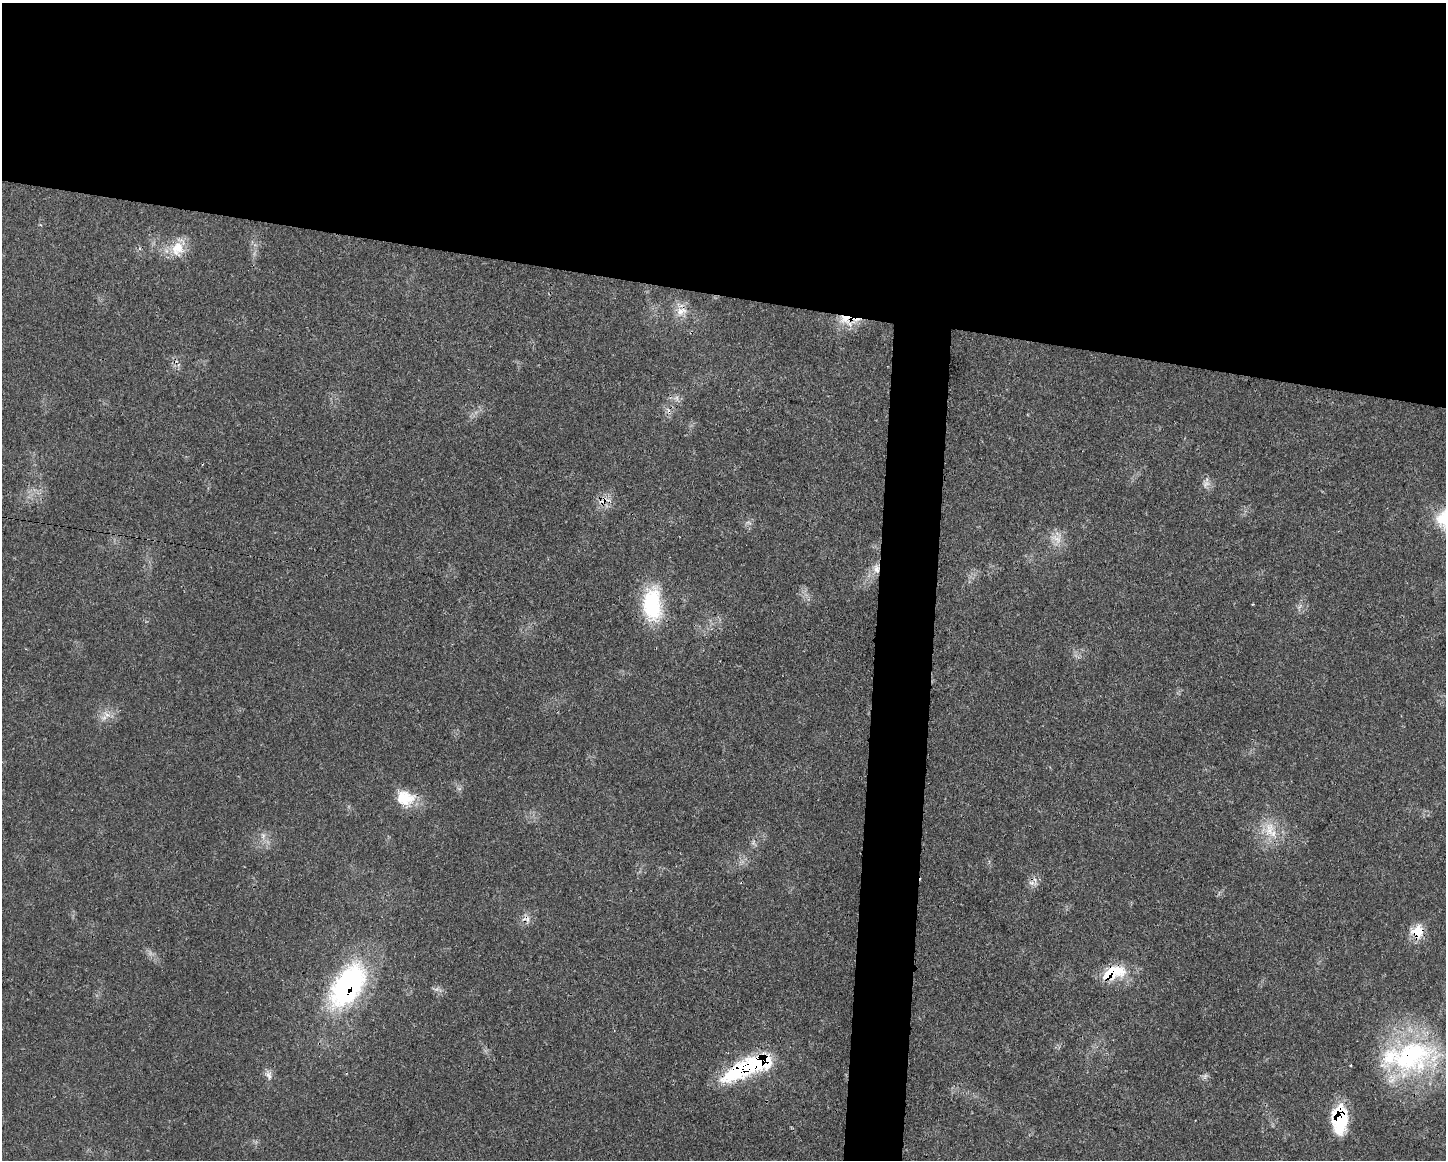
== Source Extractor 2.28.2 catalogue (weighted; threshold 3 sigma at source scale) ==
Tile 2 of 3 x 4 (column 2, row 1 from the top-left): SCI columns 1560-3003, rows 3492-4649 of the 4675 x 4660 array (HDU 1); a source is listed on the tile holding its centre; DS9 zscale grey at full resolution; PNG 1448 x 1162 px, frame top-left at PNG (2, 3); no overlay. Shown black and unused: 28% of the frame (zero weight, under 3 of 4 exposures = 2% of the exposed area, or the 3 px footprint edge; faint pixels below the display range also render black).
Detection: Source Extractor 2.28.2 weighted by HDU 2 'WHT'; one run over the whole footprint, this tile lists its part. Background 0.0771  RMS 0.0035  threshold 0.0159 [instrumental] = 3 sigma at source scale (4.5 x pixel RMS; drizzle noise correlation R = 1.50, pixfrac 1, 0.05/0.05 arcsec/px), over >= 5 px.
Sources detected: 25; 2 cosmic-ray / hot-pixel residue — not listed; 2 inside a brighter listed object's ellipse — not listed separately; the other 21 listed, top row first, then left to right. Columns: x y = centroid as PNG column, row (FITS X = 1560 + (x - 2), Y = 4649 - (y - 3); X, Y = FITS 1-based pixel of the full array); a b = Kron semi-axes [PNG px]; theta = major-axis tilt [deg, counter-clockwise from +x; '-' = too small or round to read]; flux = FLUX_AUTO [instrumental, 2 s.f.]
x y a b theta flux
177 249 22 18 81 7.8
681 311 18 10 25 3.8
845 318 18 13 30 7.2
677 398 7 4 -72 0.88
1206 484 11 7 50 1.8
1057 539 19 13 -27 4.6
876 569 13 9 -85 3
652 604 43 23 -87 25
107 715 11 7 -32 2.5
405 798 26 20 -15 9.7
1269 830 24 14 87 8.1
263 836 7 4 73 0.92
1031 883 7 5 -1 1.2
1418 931 17 16 - 7.1
1113 973 29 15 18 14
347 986 56 30 57 63
1410 1055 69 44 9 65
757 1063 54 20 25 36
269 1075 12 7 -72 1.8
1205 1076 9 3 59 0.76
1340 1118 30 16 89 21
Overlapping masked pixels (flux is a lower limit): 8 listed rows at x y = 845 318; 876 569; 1418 931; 1113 973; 347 986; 1410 1055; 757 1063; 1340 1118